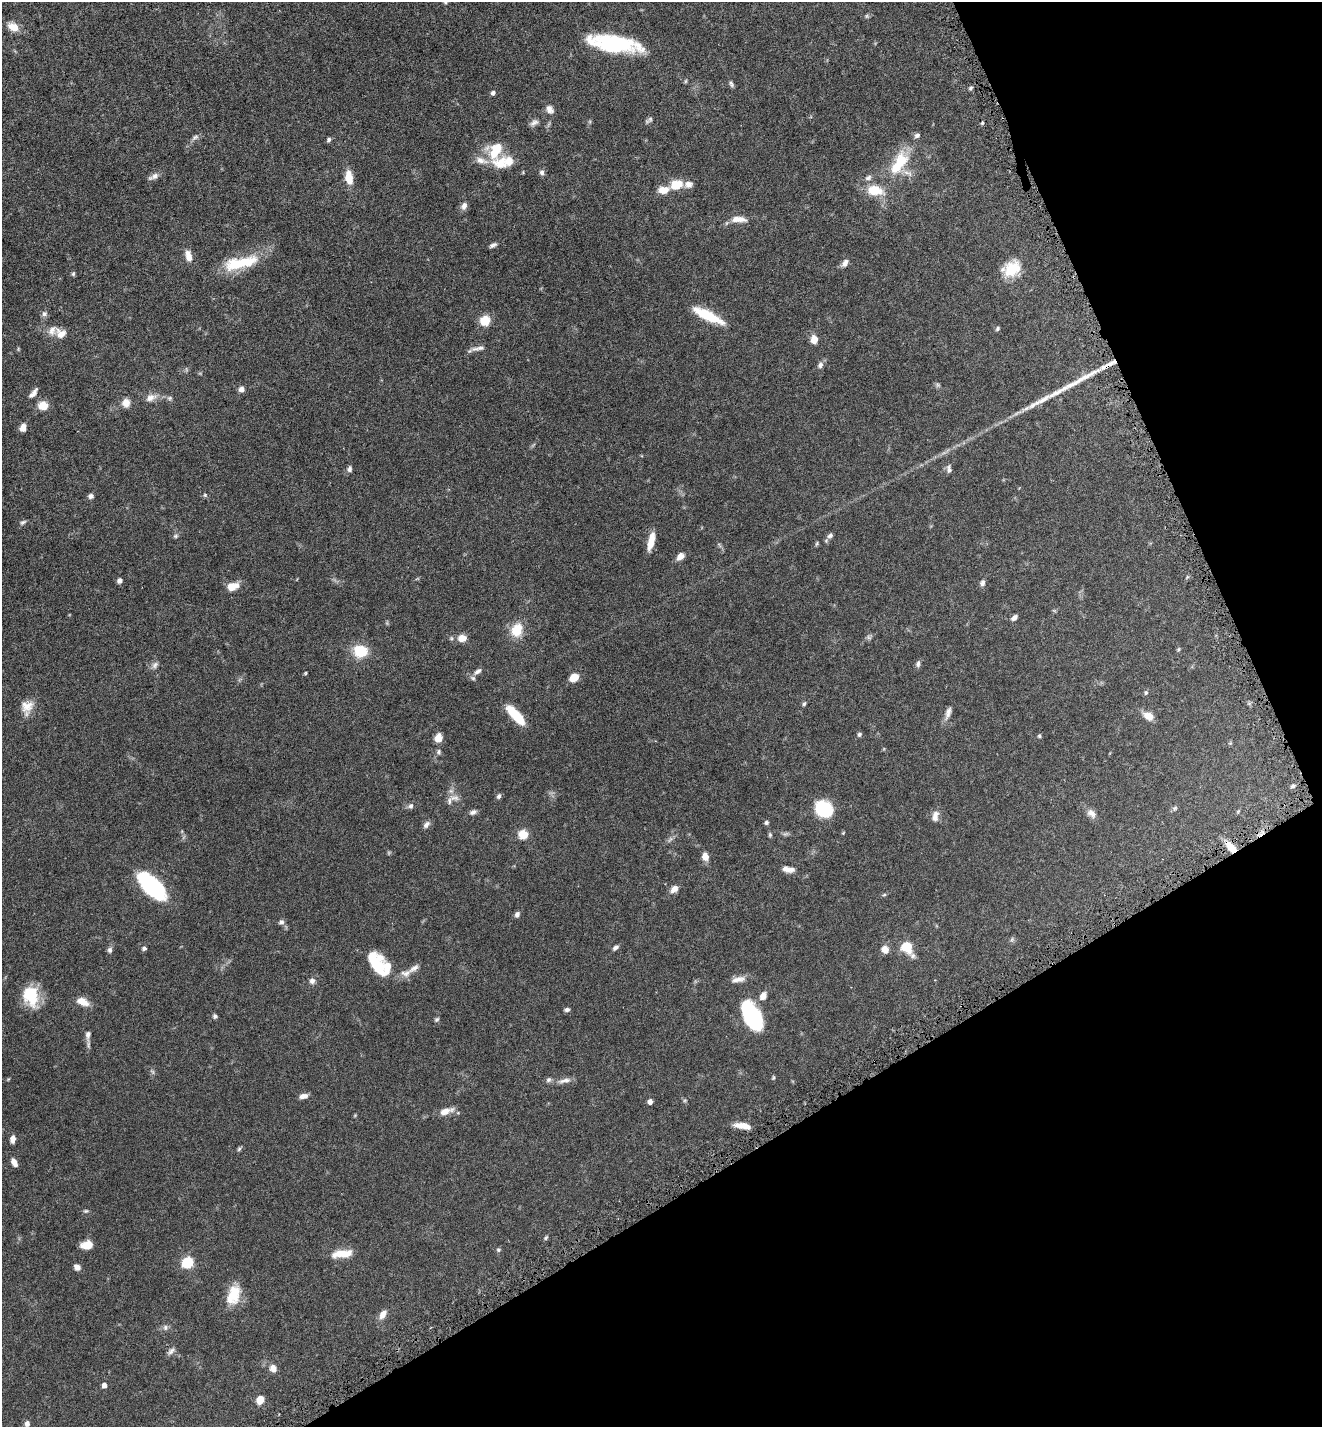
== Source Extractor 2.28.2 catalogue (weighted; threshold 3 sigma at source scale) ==
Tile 12 of 4 x 4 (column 4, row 3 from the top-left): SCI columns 4153-5472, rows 1489-2913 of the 5808 x 5823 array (HDU 1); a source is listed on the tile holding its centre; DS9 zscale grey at full resolution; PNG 1324 x 1429 px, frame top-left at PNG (2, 2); no overlay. Shown black and unused: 25% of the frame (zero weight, under 5 of 9 exposures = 4% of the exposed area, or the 3 px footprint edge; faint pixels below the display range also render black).
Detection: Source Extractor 2.28.2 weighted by HDU 2 'WHT'; one run over the whole footprint, this tile lists its part. Background 0.0708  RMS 0.0023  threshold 0.00954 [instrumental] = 3 sigma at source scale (4.09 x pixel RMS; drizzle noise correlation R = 1.36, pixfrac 0.8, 0.05/0.05 arcsec/px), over >= 5 px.
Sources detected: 164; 7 too faint to see at this stretch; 1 inside a brighter object's white glare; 2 long thin detections or spike segments (spike, bleed or trail) — not listed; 10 inside a brighter listed object's ellipse — not listed separately; the other 144 listed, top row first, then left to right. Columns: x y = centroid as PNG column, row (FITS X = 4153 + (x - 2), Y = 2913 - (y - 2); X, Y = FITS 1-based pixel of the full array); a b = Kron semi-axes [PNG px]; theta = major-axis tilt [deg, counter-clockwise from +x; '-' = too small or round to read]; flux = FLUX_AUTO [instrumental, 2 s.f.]
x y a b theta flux
445 2 5 5 - 0.29
867 16 6 4 89 0.28
13 27 12 8 -30 2.5
614 44 52 15 -9 19
731 84 9 5 -65 0.46
970 88 6 4 38 0.32
493 93 6 5 - 0.49
550 109 11 8 -61 1.1
534 123 12 7 33 0.8
982 123 4 3 - 0.24
917 135 8 6 15 0.55
195 137 11 6 35 0.68
329 140 6 5 - 0.4
495 151 23 16 67 5.9
901 160 28 21 82 6.9
509 161 15 12 -86 2.2
542 172 8 6 -79 0.59
153 176 15 6 26 0.98
349 178 14 8 -81 3.4
676 184 16 11 18 3.4
875 190 23 14 -11 4.7
464 206 9 7 69 0.99
738 219 21 8 -3 2.1
493 245 9 5 25 0.57
188 256 14 8 -75 1.8
240 263 46 14 13 8.7
845 263 11 7 51 0.94
1012 268 22 16 46 5.4
73 274 6 5 - 0.31
44 314 8 7 - 0.61
708 316 34 9 -27 7.1
485 321 6 6 - 7.8
998 328 6 4 51 0.37
61 333 16 12 -17 2
814 339 10 8 -87 1.7
478 348 25 5 12 1
820 365 9 7 58 0.71
1083 378 50 7 27 5.2
241 389 8 7 - 0.82
33 393 13 5 48 0.91
151 398 17 9 22 1.6
170 398 7 5 21 0.42
126 403 11 10 - 1.5
43 406 9 8 - 3.2
23 428 8 6 83 1.4
349 469 8 6 82 0.57
949 469 12 6 -90 0.69
205 495 5 5 - 0.32
91 496 6 6 - 0.68
23 522 8 5 29 0.42
830 535 8 7 - 0.68
175 536 7 6 - 0.42
651 541 20 7 77 2.7
680 556 8 6 44 1.4
119 581 6 5 - 0.61
982 583 8 6 77 0.65
233 586 14 9 19 2.4
1014 618 8 5 41 0.73
517 630 16 13 63 4.4
462 638 6 5 - 3.2
1178 649 6 5 - 0.27
360 651 15 13 -11 5.8
918 664 9 6 79 0.58
155 665 10 7 56 0.78
477 671 14 7 38 1
305 673 4 3 - 0.22
574 677 7 5 27 3.9
1146 693 7 5 89 0.34
804 704 6 5 - 0.34
27 706 17 14 27 2.5
948 713 19 7 73 1.2
515 715 23 8 -47 7.3
1148 716 12 8 -29 2
859 734 7 6 - 0.39
1039 736 6 5 - 0.28
438 738 9 7 70 2
439 752 8 6 87 0.45
1293 786 6 5 - 0.34
499 796 7 5 58 0.48
455 798 15 8 2 1.2
410 806 9 7 42 0.61
1175 808 7 6 - 0.41
824 809 13 11 -38 15
473 812 10 6 21 0.66
1091 813 14 9 -47 1.2
935 816 15 9 80 1.4
766 823 5 5 - 0.37
426 825 11 7 50 0.76
523 834 6 6 - 5.9
770 835 7 5 -77 0.3
670 839 10 4 56 0.5
1231 847 15 8 -46 3.1
705 857 9 7 -74 1.5
786 869 10 7 -31 1.2
152 886 31 14 -44 20
674 889 10 7 40 1.3
884 895 6 4 3 0.24
517 914 7 6 - 0.61
281 922 8 6 5 0.58
1012 939 6 5 - 0.38
615 947 8 5 42 0.56
907 947 10 7 -51 7.1
144 948 5 5 - 0.49
885 949 8 8 - 1.6
110 950 8 6 77 0.55
373 960 16 15 - 4.9
387 967 25 19 87 4.7
414 968 18 7 36 1.3
738 979 20 7 12 1.5
312 981 8 7 - 0.83
31 996 23 16 -72 7.5
763 996 9 7 58 1.5
82 1002 14 8 -24 2.3
567 1009 6 5 - 0.47
215 1016 6 5 - 0.41
752 1016 30 15 -63 18
437 1019 7 5 44 0.34
88 1035 15 7 86 0.98
773 1078 6 4 83 0.24
548 1080 8 6 45 0.5
564 1080 21 6 12 1.2
303 1096 10 6 9 1.1
650 1102 5 5 - 0.84
446 1111 18 7 17 2
355 1115 6 3 19 0.18
742 1126 17 6 -9 2.5
13 1139 8 6 82 1
239 1149 6 5 - 0.34
14 1162 9 5 -60 1.2
86 1211 7 5 1 0.34
546 1238 6 4 50 0.3
87 1245 12 8 10 2.4
498 1250 6 6 - 0.35
342 1254 24 9 7 3.7
187 1263 7 6 - 12
77 1267 7 6 - 0.98
233 1295 24 14 72 4.9
383 1314 11 7 58 1.5
165 1327 8 7 - 0.63
171 1351 13 6 44 0.71
273 1368 9 8 - 1.4
104 1385 5 5 - 0.8
260 1400 8 7 - 2.5
27 1424 6 5 - 0.79
Overlapping masked pixels (flux is a lower limit): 1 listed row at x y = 1231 847
Isophote crosses this tile's border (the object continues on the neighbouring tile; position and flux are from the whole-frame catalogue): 1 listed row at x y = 445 2